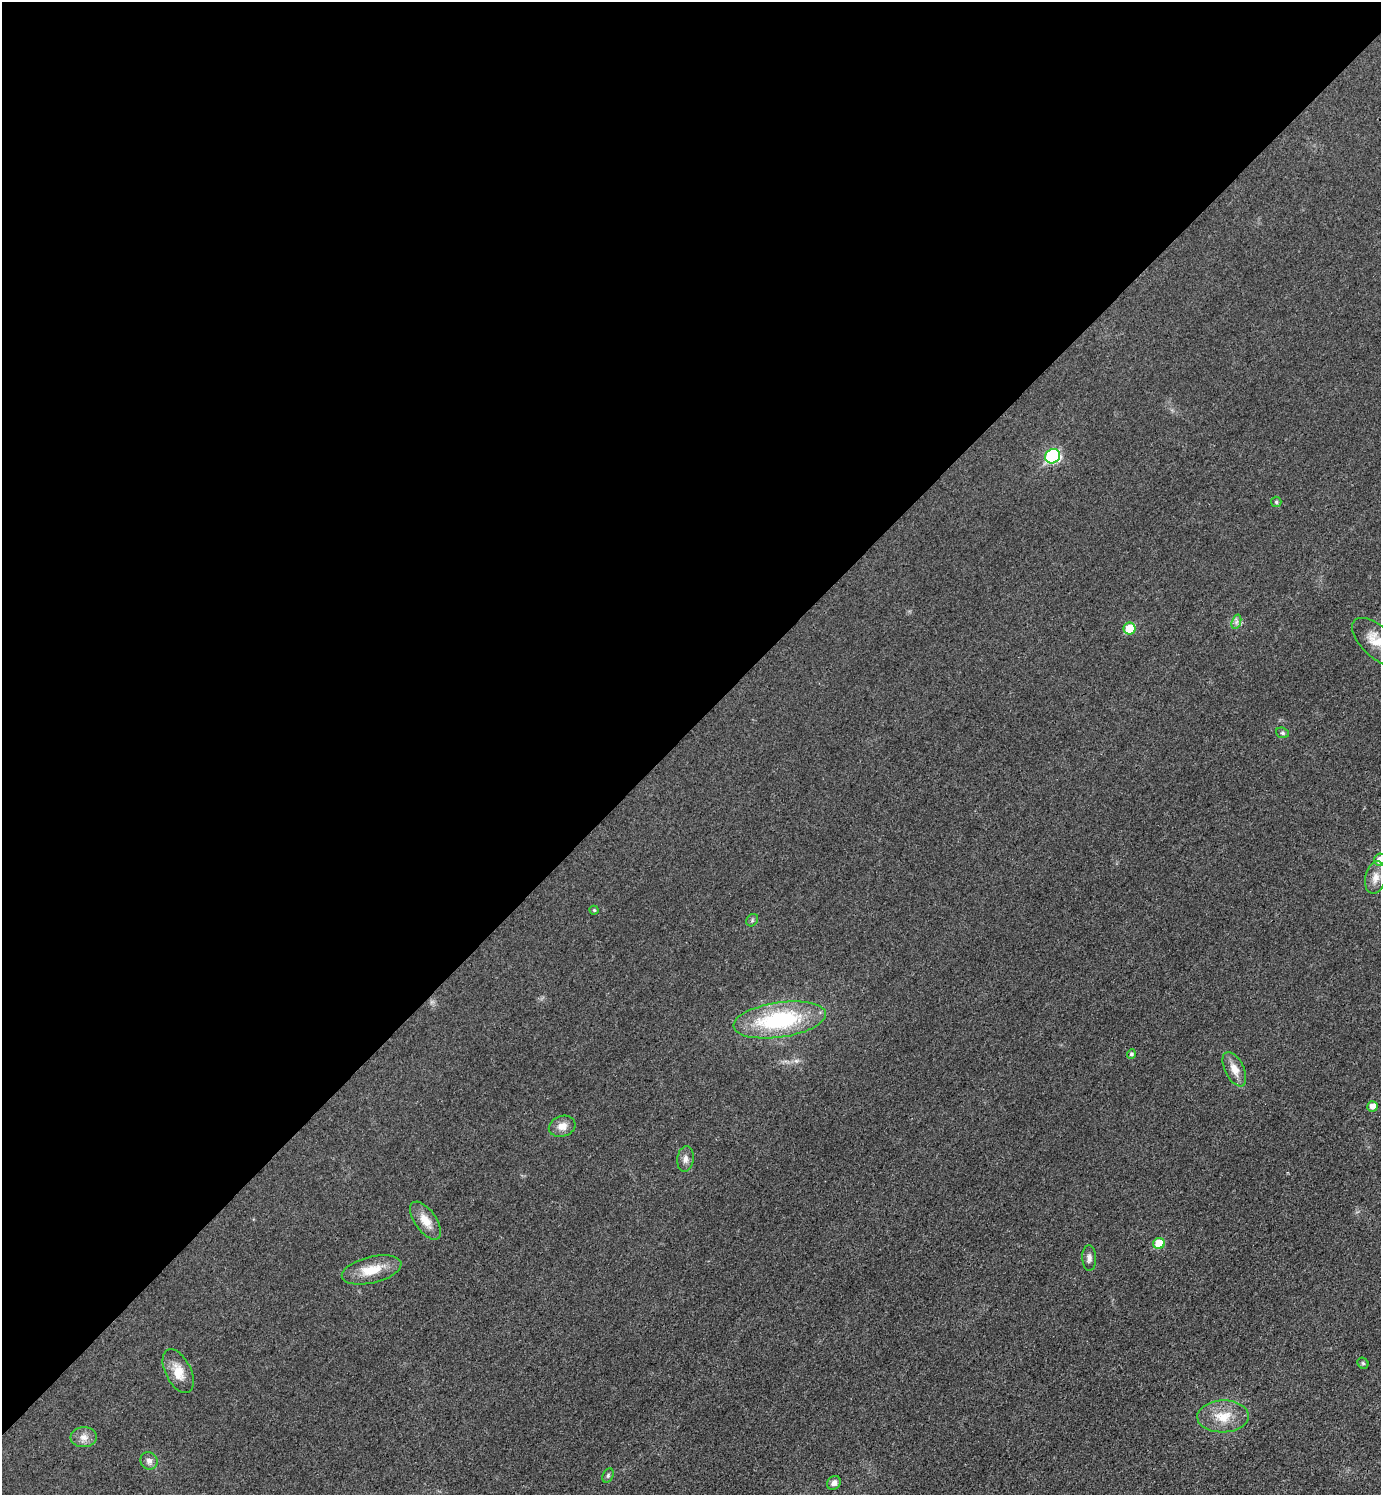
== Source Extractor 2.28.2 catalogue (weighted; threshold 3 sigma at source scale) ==
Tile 2 of 4 x 4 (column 2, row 1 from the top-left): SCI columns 1693-3071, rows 4488-5980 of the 5995 x 5997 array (HDU 1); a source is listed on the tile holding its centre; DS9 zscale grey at full resolution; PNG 1383 x 1497 px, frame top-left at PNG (2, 2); each listed source drawn as its Kron ellipse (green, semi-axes under 4 px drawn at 4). Shown black and unused: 49% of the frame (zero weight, under 3 of 4 exposures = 1% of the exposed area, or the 3 px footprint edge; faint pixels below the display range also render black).
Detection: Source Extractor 2.28.2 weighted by HDU 2 'WHT'; one run over the whole footprint, this tile lists its part. Background 0.0342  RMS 0.006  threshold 0.0268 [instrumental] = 3 sigma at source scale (4.5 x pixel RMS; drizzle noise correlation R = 1.50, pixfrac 1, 0.05/0.05 arcsec/px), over >= 5 px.
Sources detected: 27; all 27 listed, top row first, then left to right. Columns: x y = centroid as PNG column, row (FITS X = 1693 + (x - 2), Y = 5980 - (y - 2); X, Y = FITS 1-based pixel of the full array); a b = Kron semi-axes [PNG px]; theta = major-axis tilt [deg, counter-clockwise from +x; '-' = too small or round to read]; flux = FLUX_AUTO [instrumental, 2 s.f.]
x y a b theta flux
1053 456 8 7 - 66
1276 502 5 5 - 0.95
1236 622 7 4 71 1.6
1129 629 6 6 - 13
1377 642 31 15 -43 13
1282 733 6 5 - 0.99
1380 860 6 6 - 5.4
1375 878 16 10 77 5.2
594 910 4 4 - 0.7
752 920 7 5 48 1.1
780 1020 47 17 8 63
1131 1054 5 4 - 1.3
1234 1069 19 9 -63 6.3
1373 1106 5 5 - 4.2
562 1126 13 10 16 5.3
685 1159 13 8 83 3.1
426 1221 22 10 -54 8.1
1159 1243 6 5 - 15
1089 1258 13 7 -87 2.5
372 1270 30 13 14 14
1363 1363 6 5 - 0.94
178 1371 24 12 -63 9.6
1223 1416 26 16 2 14
84 1437 13 10 4 4.4
149 1461 9 8 - 2.6
608 1475 7 5 64 1.1
834 1483 7 6 - 2.7
Isophote crosses this tile's border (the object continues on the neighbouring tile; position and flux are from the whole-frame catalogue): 2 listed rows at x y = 1377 642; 1380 860